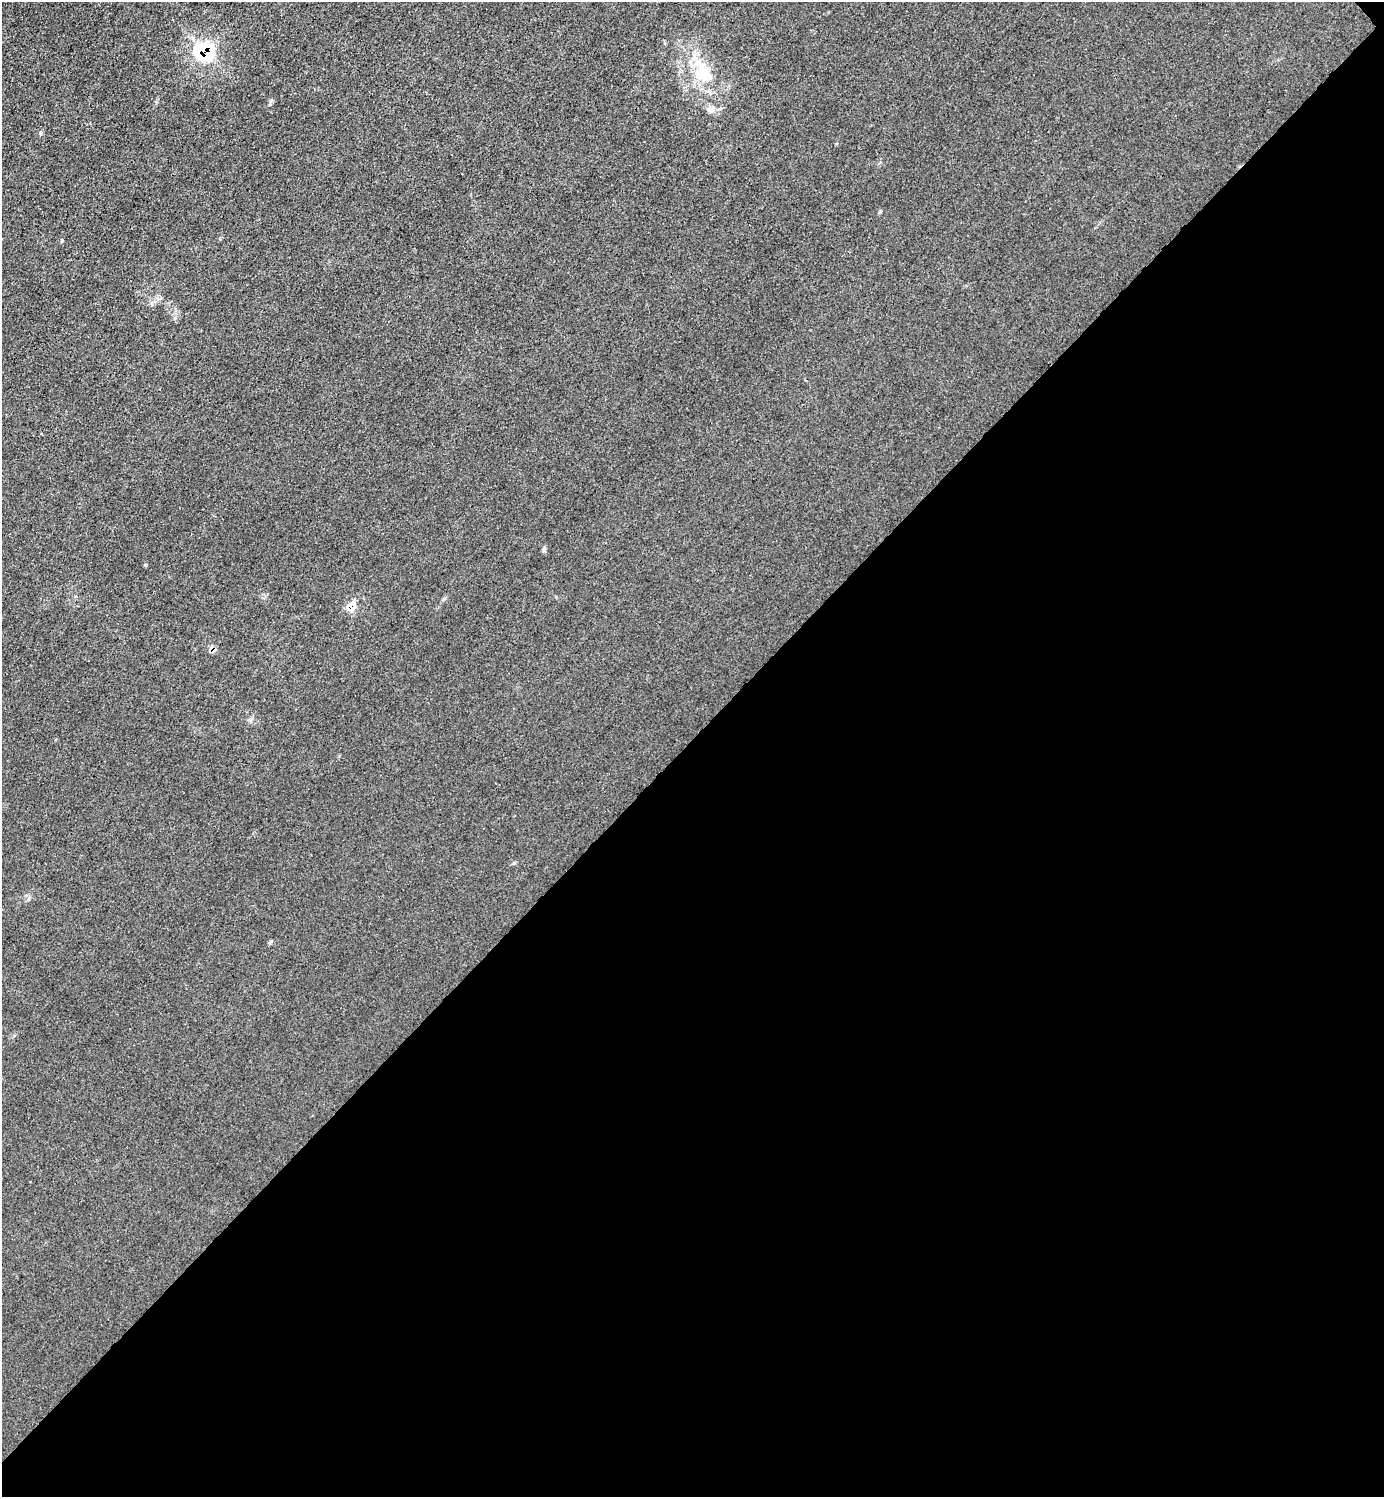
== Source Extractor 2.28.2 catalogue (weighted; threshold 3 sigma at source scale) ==
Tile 12 of 4 x 4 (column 4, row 3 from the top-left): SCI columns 4446-5827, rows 1498-2992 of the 5985 x 5985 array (HDU 1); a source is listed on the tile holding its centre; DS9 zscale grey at full resolution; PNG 1386 x 1499 px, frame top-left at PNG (2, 2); no overlay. Shown black and unused: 51% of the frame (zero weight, under 3 of 4 exposures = <1% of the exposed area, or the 3 px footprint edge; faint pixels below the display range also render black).
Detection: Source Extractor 2.28.2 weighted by HDU 2 'WHT'; one run over the whole footprint, this tile lists its part. Background 0.0213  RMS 0.0062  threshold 0.0279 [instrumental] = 3 sigma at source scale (4.5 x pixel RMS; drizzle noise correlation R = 1.50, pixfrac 1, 0.05/0.05 arcsec/px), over >= 5 px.
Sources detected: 6; all 6 listed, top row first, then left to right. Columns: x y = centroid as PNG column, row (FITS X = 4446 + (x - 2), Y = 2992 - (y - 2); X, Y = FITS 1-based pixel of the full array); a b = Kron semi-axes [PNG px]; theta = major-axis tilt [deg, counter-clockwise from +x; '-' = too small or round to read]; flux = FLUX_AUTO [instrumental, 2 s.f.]
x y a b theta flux
205 52 10 9 - 78
702 71 34 22 -63 29
711 110 12 6 -6 3.1
351 607 10 8 54 8.9
213 649 10 6 -39 2.8
270 942 7 3 38 0.84
Overlapping masked pixels (flux is a lower limit): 3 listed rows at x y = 205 52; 351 607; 213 649